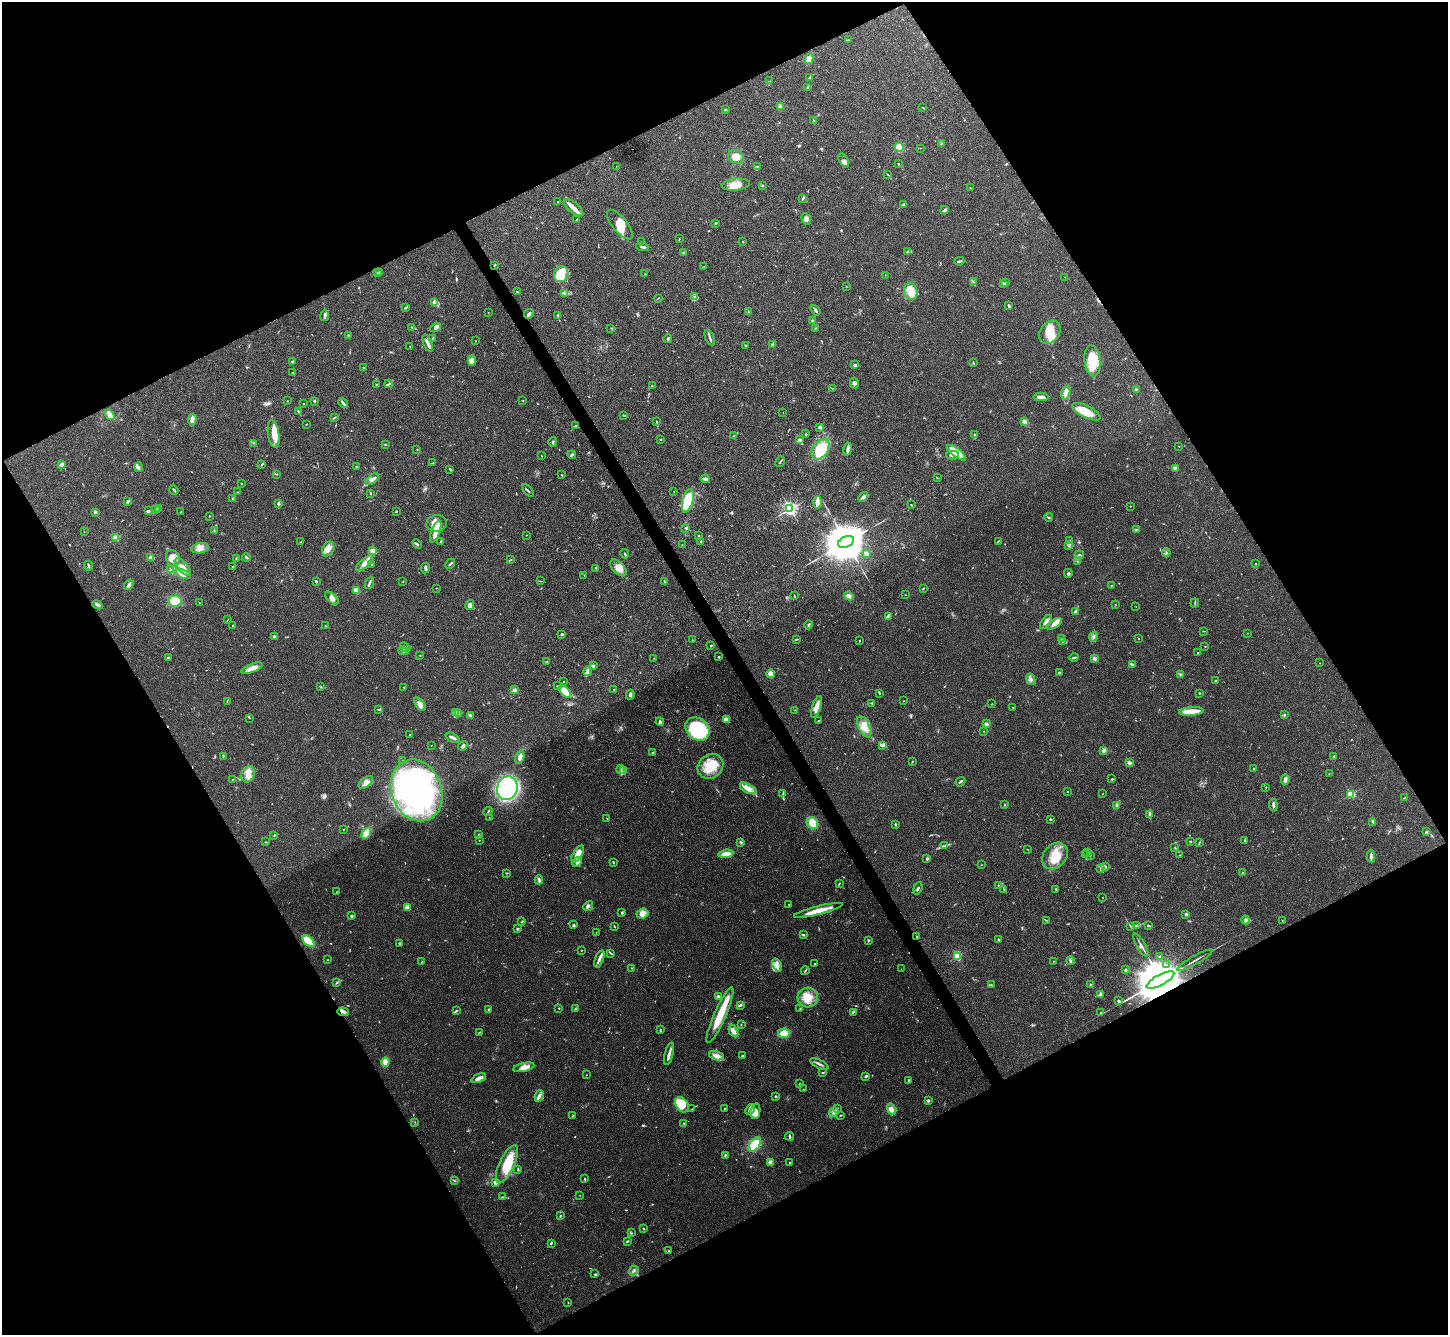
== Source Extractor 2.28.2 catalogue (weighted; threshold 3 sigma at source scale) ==
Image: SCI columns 3-5783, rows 155-5483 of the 5785 x 5776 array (HDU 1 of 3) = the unmasked area's bounding box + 8 px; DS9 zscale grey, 4 x 4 block average (1 PNG px = mean of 4 x 4 image px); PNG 1450 x 1337 px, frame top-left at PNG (2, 2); each listed source drawn as its Kron ellipse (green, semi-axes under 4 px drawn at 4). Shown black and unused: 47% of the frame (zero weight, under 3 of 4 exposures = <1% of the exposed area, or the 3 px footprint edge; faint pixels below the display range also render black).
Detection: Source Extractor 2.28.2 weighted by HDU 2 'WHT'. Background 0.0707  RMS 0.0055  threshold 0.0248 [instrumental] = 3 sigma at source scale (4.5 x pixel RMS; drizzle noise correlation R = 1.50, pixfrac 1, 0.05/0.05 arcsec/px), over >= 5 px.
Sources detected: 727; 10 too faint to see at this stretch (4 x 4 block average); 6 inside a brighter object's white glare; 1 cosmic-ray / hot-pixel residue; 1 long thin detection or spike segment (spike, bleed or trail) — neither listed nor drawn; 14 coinciding with a brighter row at this scale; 58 inside a brighter listed object's ellipse — not listed separately; of the other 637, all 500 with FLUX_AUTO >= 1.11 (the completeness limit of this list) listed and drawn (137 fainter detections not listed), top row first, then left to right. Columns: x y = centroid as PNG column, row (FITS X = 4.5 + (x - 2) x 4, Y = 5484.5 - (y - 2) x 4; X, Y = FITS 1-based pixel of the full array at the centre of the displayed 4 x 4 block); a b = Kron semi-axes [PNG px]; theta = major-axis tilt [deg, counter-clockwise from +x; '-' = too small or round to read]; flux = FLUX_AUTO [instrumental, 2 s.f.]
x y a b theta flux
848 40 3 2 - 2.4
809 59 5 3 - 31
809 77 2 2 - 3.2
770 81 2 2 - 1.4
807 88 3 2 - 2.7
780 106 3 2 - 3.3
923 107 2 2 - 1.1
725 109 2 2 - 5.9
814 121 3 2 - 2.5
941 144 3 2 - 2
899 147 5 3 - 54
920 148 2 2 - 1.2
736 157 8 6 -25 35
844 160 8 3 -62 16
898 164 2 2 - 1.4
616 166 2 2 - 2.5
757 166 2 2 - 2
888 174 3 2 - 1.8
736 185 14 6 6 33
762 185 2 2 - 1.7
970 188 3 2 - 2.4
802 199 2 2 - 1.6
558 202 2 2 - 1.4
904 204 4 2 - 3.5
573 208 12 5 -40 24
944 210 4 2 - 11
576 219 2 2 - 1.4
806 219 6 4 -67 14
716 223 4 2 - 2.4
620 224 18 7 -51 43
679 239 2 2 - 1.4
641 242 2 2 - 2.2
743 242 2 2 - 2
643 247 6 2 -10 5.4
908 252 3 2 - 1.9
683 253 3 2 - 5.6
959 261 5 2 - 5
494 265 3 2 - 3.5
704 267 2 2 - 1.5
380 272 3 2 - 3.7
377 273 2 2 - 1.5
561 274 8 7 - 45
645 274 2 2 - 1.3
885 275 2 2 - 1.1
1065 277 2 2 - 1.3
973 282 2 2 - 1.9
1003 283 2 2 - 8.8
1005 283 2 2 - 5
846 286 2 2 - 1.5
911 291 9 6 -75 51
517 292 2 2 - 1.9
565 294 4 2 - 2.8
695 296 3 2 - 4.9
658 298 2 2 - 1.3
435 302 4 3 - 16
1009 305 3 3 - 4.1
406 308 2 2 - 1.8
815 310 6 2 -53 8.5
748 311 2 2 - 1.6
488 312 2 2 - 1.7
529 314 5 3 - 8
325 315 6 3 81 8
557 316 3 2 - 2.6
813 321 3 2 - 6.5
412 327 3 2 - 1.9
436 327 5 3 - 7.1
611 328 3 2 - 2
816 328 3 2 - 2.2
1050 332 13 9 53 57
348 335 3 2 - 1.8
432 338 2 2 - 1.3
668 338 4 2 - 4.3
710 338 8 2 -68 8.2
475 341 2 2 - 1.6
428 343 9 2 -68 18
773 344 3 2 - 4
410 346 2 2 - 3.8
746 346 3 2 - 2.6
472 361 5 4 - 28
1092 361 15 8 -83 110
292 362 3 2 - 5.5
973 363 3 2 - 2.6
855 365 3 2 - 8
364 367 2 2 - 2
292 373 2 2 - 1.6
854 383 5 3 - 7.1
377 384 2 2 - 1.2
389 384 4 2 - 3.4
652 386 2 2 - 1.2
832 388 2 2 - 1.6
1136 390 3 2 - 7.5
1066 393 7 3 74 24
1041 397 7 3 1 15
523 400 2 2 - 1.4
287 401 2 2 - 1.1
314 401 2 2 - 3.7
303 403 2 2 - 1.4
343 403 5 2 - 10
298 411 3 2 - 3.8
783 412 2 2 - 1.6
1086 412 15 6 -27 92
110 415 6 4 -56 20
623 415 3 2 - 2.1
334 417 3 2 - 3
192 419 5 2 - 24
1024 421 3 3 - 8.7
656 422 3 2 - 1.8
306 424 2 2 - 1.9
575 426 3 2 - 2.4
820 427 3 2 - 10
274 434 14 5 -81 45
806 434 2 2 - 5.9
974 434 2 2 - 2.4
734 436 2 2 - 1.2
660 440 2 2 - 2
799 440 4 3 - 9.5
553 442 5 2 - 5.4
253 443 2 2 - 1.9
385 444 2 2 - 1.6
1179 446 2 2 - 1.4
820 449 11 7 56 110
848 449 7 3 79 9.4
417 450 2 2 - 1.3
956 453 11 3 -37 91
572 455 4 2 - 4.3
953 455 6 3 0 7.5
541 456 2 2 - 1.5
780 462 5 2 - 4.4
433 463 3 2 - 1.6
62 464 4 3 - 12
262 464 2 2 - 4.7
139 467 5 4 - 7.9
356 467 2 2 - 1.9
1175 468 2 2 - 2.7
450 469 3 2 - 2.6
277 474 2 2 - 1.4
562 475 2 2 - 2.7
937 478 2 2 - 1.4
372 479 7 4 37 12
705 479 4 3 - 8.4
242 484 2 2 - 1.4
174 490 5 2 - 4.4
528 490 7 2 -48 4.1
237 492 2 2 - 1.6
674 492 2 2 - 1.1
370 493 2 2 - 2.6
863 497 5 2 - 8.3
233 499 3 2 - 4.4
128 501 3 2 - 8.8
688 501 12 5 76 130
817 502 6 2 87 49
278 503 4 3 - 4.2
911 505 2 2 - 1.6
1130 506 2 2 - 4.1
155 509 3 2 - 3.3
158 509 3 2 - 9.4
790 509 2 2 - 810
148 511 3 2 - 5.9
95 512 2 2 - 8.7
181 512 2 2 - 1.5
396 512 2 2 - 1.8
209 516 2 2 - 1.6
1048 517 4 2 - 2.9
437 523 10 8 9 55
686 528 3 2 - 3.5
1136 530 2 2 - 4.8
214 531 2 2 - 1.8
84 532 2 2 - 1.1
436 532 11 4 70 48
526 535 2 2 - 1.4
698 535 3 2 - 2.3
116 538 2 2 - 130
441 541 3 2 - 2.5
701 541 2 2 - 2.4
998 541 3 2 - 2.2
1070 541 3 2 - 2.1
301 542 2 2 - 1.1
846 542 8 5 25 19000
417 544 5 2 - 5.3
682 545 3 2 - 1.2
1069 546 3 2 - 2.6
200 548 9 5 9 20
328 549 8 5 60 19
373 551 3 3 - 20
866 553 4 3 - 11
1166 553 4 2 - 3.2
625 554 5 2 - 3.1
1079 555 4 2 - 3.4
246 557 4 2 - 4.4
151 558 2 2 - 82
173 558 8 6 -68 24
236 558 2 2 - 1.3
510 560 4 2 - 2.5
1077 561 2 2 - 1.7
365 563 10 3 42 21
372 564 2 2 - 1.2
450 564 5 2 - 4.3
1255 564 2 2 - 2
89 566 5 2 - 4.4
233 566 2 2 - 3.6
183 567 11 5 -47 20
425 568 5 2 - 7.7
596 568 4 2 - 3.1
618 568 10 5 -46 28
171 570 4 2 - 4.2
1068 573 4 2 - 4.1
183 574 8 2 -20 9.6
584 575 2 2 - 1.4
316 581 3 2 - 3.1
540 581 4 2 - 1.4
664 581 2 2 - 1.4
403 582 2 2 - 1.4
369 583 6 2 67 6.9
129 585 5 3 - 9
1111 586 2 2 - 1.4
436 588 2 2 - 1.2
923 588 2 2 - 2.8
357 590 3 2 - 22
905 595 2 2 - 1.1
794 596 3 2 - 2.6
849 596 5 3 - 14
332 598 8 4 -42 18
175 601 6 5 - 64
199 603 2 2 - 1.2
1195 603 4 2 - 2.9
97 605 6 2 -27 8.9
470 605 5 4 - 14
1115 605 2 2 - 1.4
1136 606 2 2 - 1.5
1075 611 3 3 - 3.8
888 616 2 2 - 2.8
228 620 3 2 - 1.6
1046 622 8 3 54 15
1054 624 8 4 31 16
233 625 2 2 - 2.5
809 625 4 2 - 5.1
326 626 2 2 - 2.3
1203 631 2 2 - 1.8
1247 633 2 2 - 1.2
562 634 3 2 - 5
274 636 3 2 - 4
1093 637 5 2 - 5.3
1062 638 3 2 - 3.5
1138 638 2 2 - 1.3
797 639 3 2 - 2.1
692 640 2 2 - 1.1
859 641 2 2 - 1.5
1062 641 2 2 - 1.8
711 645 2 2 - 3.4
1205 646 2 2 - 1.2
405 647 5 2 - 5.1
403 651 3 2 - 3
405 651 3 2 - 3.1
1198 652 2 2 - 2.9
420 655 2 2 - 1.3
168 657 3 2 - 3
719 657 2 2 - 3.7
1074 657 4 2 - 4.5
654 658 2 2 - 1.2
1094 658 3 3 - 6.3
546 661 2 2 - 1.5
1320 663 2 2 - 1.3
1132 664 4 2 - 2.5
593 666 2 2 - 37
252 668 11 4 22 31
588 671 4 2 - 5.6
1059 673 3 2 - 3.4
771 674 4 3 - 28
1180 674 2 2 - 3.9
1031 679 6 2 -63 7.5
1215 681 2 2 - 2.5
564 682 2 2 - 1.6
558 686 3 2 - 2.4
321 687 2 2 - 1.3
404 687 2 2 - 1.3
514 690 3 3 - 7
614 690 2 2 - 1.3
565 691 7 4 -46 58
879 693 2 2 - 1.5
1199 693 2 2 - 2.2
630 695 5 2 - 8.5
904 701 2 2 - 1.4
227 702 2 2 - 1.3
871 703 4 2 - 3.2
420 704 7 4 -53 17
992 704 2 2 - 1.1
816 707 11 4 72 23
1013 707 2 2 - 1.5
379 710 3 2 - 2.7
794 710 2 2 - 1.7
1191 711 12 3 4 64
455 713 2 2 - 1.9
459 713 2 2 - 1.5
1284 715 3 2 - 3
471 716 2 2 - 2.2
250 718 2 2 - 1.3
726 719 3 2 - 19
818 721 2 2 - 1.6
660 722 4 3 - 6.7
986 724 2 2 - 10
864 727 11 5 -63 34
697 729 13 10 -39 260
984 731 2 2 - 1.2
409 735 2 2 - 1.2
453 738 7 2 -27 10
431 745 2 2 - 1.6
463 746 5 2 - 7.1
882 746 3 2 - 3.9
1104 750 4 3 - 12
652 753 2 2 - 16
223 756 2 2 - 1.1
1334 756 2 2 - 2.4
520 757 7 4 74 16
403 761 2 2 - 1.6
912 762 3 2 - 1.7
1130 763 4 2 - 4.4
710 766 13 11 39 77
621 769 4 2 - 5.4
1254 769 2 2 - 15
624 771 2 2 - 3.1
248 774 8 6 68 24
1329 774 3 2 - 1.6
233 779 2 2 - 1.4
1112 779 2 2 - 2.4
1285 780 5 3 - 10
366 782 8 4 38 17
960 782 5 2 - 4
1266 787 2 2 - 1.4
507 788 12 10 68 560
748 789 9 4 -24 24
416 790 32 25 -68 630
1067 791 2 2 - 5.2
783 793 3 2 - 2.4
1102 794 2 2 - 1.3
1351 794 2 2 - 250
1404 798 3 2 - 1.8
1004 805 3 2 - 2
1117 805 3 2 - 3.7
1273 805 6 2 -84 8.5
488 812 5 2 - 2.7
1150 815 3 2 - 4
489 818 2 2 - 1.8
607 818 2 2 - 1.2
1050 819 2 2 - 3.6
1373 822 3 2 - 2.7
812 823 6 5 - 69
896 824 3 2 - 4.1
343 829 2 2 - 1.3
1426 831 3 2 - 2.7
366 833 6 3 59 41
479 834 2 2 - 1.2
274 835 2 2 - 1.7
479 840 2 2 - 1.4
1244 841 2 2 - 1.8
265 842 2 2 - 1.4
741 842 3 2 - 3.2
1190 842 2 2 - 2.1
1199 842 2 2 - 1.3
944 846 2 2 - 1.8
1175 848 2 2 - 1.8
1028 850 2 2 - 1.2
1087 852 3 2 - 3.1
578 854 9 4 57 28
726 854 7 4 7 24
1086 855 2 2 - 1.2
1180 855 2 2 - 1.2
1055 856 15 11 49 74
1090 856 3 2 - 1.5
1371 856 6 2 -90 8
927 858 3 2 - 4.2
577 862 5 3 - 10
613 862 3 2 - 2.3
982 865 2 2 - 1.2
1105 866 2 2 - 2
1101 868 2 2 - 1.7
506 873 2 2 - 1.2
1243 873 2 2 - 26
539 880 4 2 - 10
839 883 2 2 - 1.5
998 885 2 2 - 3.3
918 888 6 2 72 4.8
1004 889 2 2 - 1.2
1056 889 2 2 - 3.8
337 892 2 2 - 2.6
1103 897 2 2 - 1.2
789 904 2 2 - 3
588 906 5 3 - 7
407 907 2 2 - 79
818 910 25 4 14 49
622 912 2 2 - 5
642 913 6 5 - 31
1186 914 2 2 - 24
352 916 2 2 - 26
1246 920 4 3 - 7.3
522 921 3 2 - 3.3
1047 921 3 2 - 1.9
1283 921 2 2 - 1.6
574 925 3 2 - 2.8
1137 925 2 2 - 1.5
614 926 3 2 - 2.2
1130 926 2 2 - 1.7
1148 926 3 2 - 4.2
517 929 2 2 - 4.2
596 932 2 2 - 1.4
803 935 4 2 - 3.6
917 937 2 2 - 2.2
999 939 4 2 - 3.1
868 940 3 2 - 3.2
308 941 7 3 -43 99
400 943 2 2 - 14
1141 945 13 2 -60 11
581 950 2 2 - 1.6
611 953 4 2 - 2.7
957 956 2 2 - 260
1160 957 2 2 - 1.8
599 959 9 2 70 16
328 960 2 2 - 1.1
1195 960 20 2 30 11
1053 961 2 2 - 1.1
1070 961 4 2 - 5.1
422 962 2 2 - 2.7
814 963 2 2 - 2
777 965 7 4 -70 15
1167 965 2 2 - 2.8
632 968 2 2 - 2
901 969 2 2 - 1.2
1126 970 3 2 - 3.5
805 971 4 2 - 3.1
1160 980 15 5 28 41000
336 983 3 2 - 2.9
1091 984 3 2 - 2.8
991 985 2 2 - 2.2
1100 994 3 3 - 4.8
718 996 2 2 - 30
808 997 10 10 - 50
1119 1001 3 3 - 5
740 1005 3 2 - 4.1
559 1008 2 2 - 5.4
489 1009 2 2 - 7.2
575 1009 4 2 - 3.3
800 1009 2 2 - 1.7
456 1011 4 2 - 3.2
343 1012 6 4 -4 11
853 1012 2 2 - 1.8
1100 1012 2 2 - 1.3
720 1015 30 6 66 99
741 1024 2 2 - 1.2
660 1030 3 2 - 3
733 1031 6 4 -57 14
479 1032 4 2 - 2
784 1033 6 4 4 35
669 1054 11 2 76 15
716 1056 7 4 -15 18
742 1056 2 2 - 8
385 1062 4 4 - 32
819 1064 10 2 -26 9.7
524 1067 11 4 13 24
823 1072 3 2 - 1.9
586 1075 2 2 - 1.4
866 1076 4 2 - 4.3
479 1078 8 2 24 22
908 1080 3 2 - 2.8
799 1084 3 2 - 1.7
804 1089 2 2 - 1.4
539 1096 6 3 67 11
776 1096 2 2 - 3.4
928 1100 2 2 - 19
682 1105 8 5 -57 110
692 1109 2 2 - 1.3
725 1109 3 2 - 2.5
750 1109 6 3 51 22
838 1109 2 2 - 2.1
892 1109 6 4 -59 11
755 1111 8 5 81 43
834 1112 5 2 - 8.2
840 1115 3 2 - 1.9
573 1116 2 2 - 2.2
415 1122 2 2 - 1.1
684 1123 3 2 - 2.2
789 1136 4 2 - 5.8
755 1144 8 5 56 68
725 1156 3 2 - 3.3
770 1162 2 2 - 89
789 1162 2 2 - 1.5
507 1164 21 7 65 95
518 1170 3 2 - 3.3
584 1178 3 2 - 2.1
454 1181 2 2 - 1.9
495 1182 2 2 - 59
580 1195 2 2 - 1.1
503 1197 3 2 - 3.1
561 1216 2 2 - 3.5
643 1229 3 2 - 3
631 1233 2 2 - 1.4
627 1241 3 2 - 4.6
551 1243 3 2 - 4.9
669 1251 3 2 - 2.4
634 1271 5 2 - 5.6
595 1274 2 2 - 1.6
568 1303 2 2 - 1.7
Overlapping masked pixels (flux is a lower limit): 4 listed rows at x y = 494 265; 917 937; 1160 980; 343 1012
Diffuse or blended objects may show on this block-average render without a row.